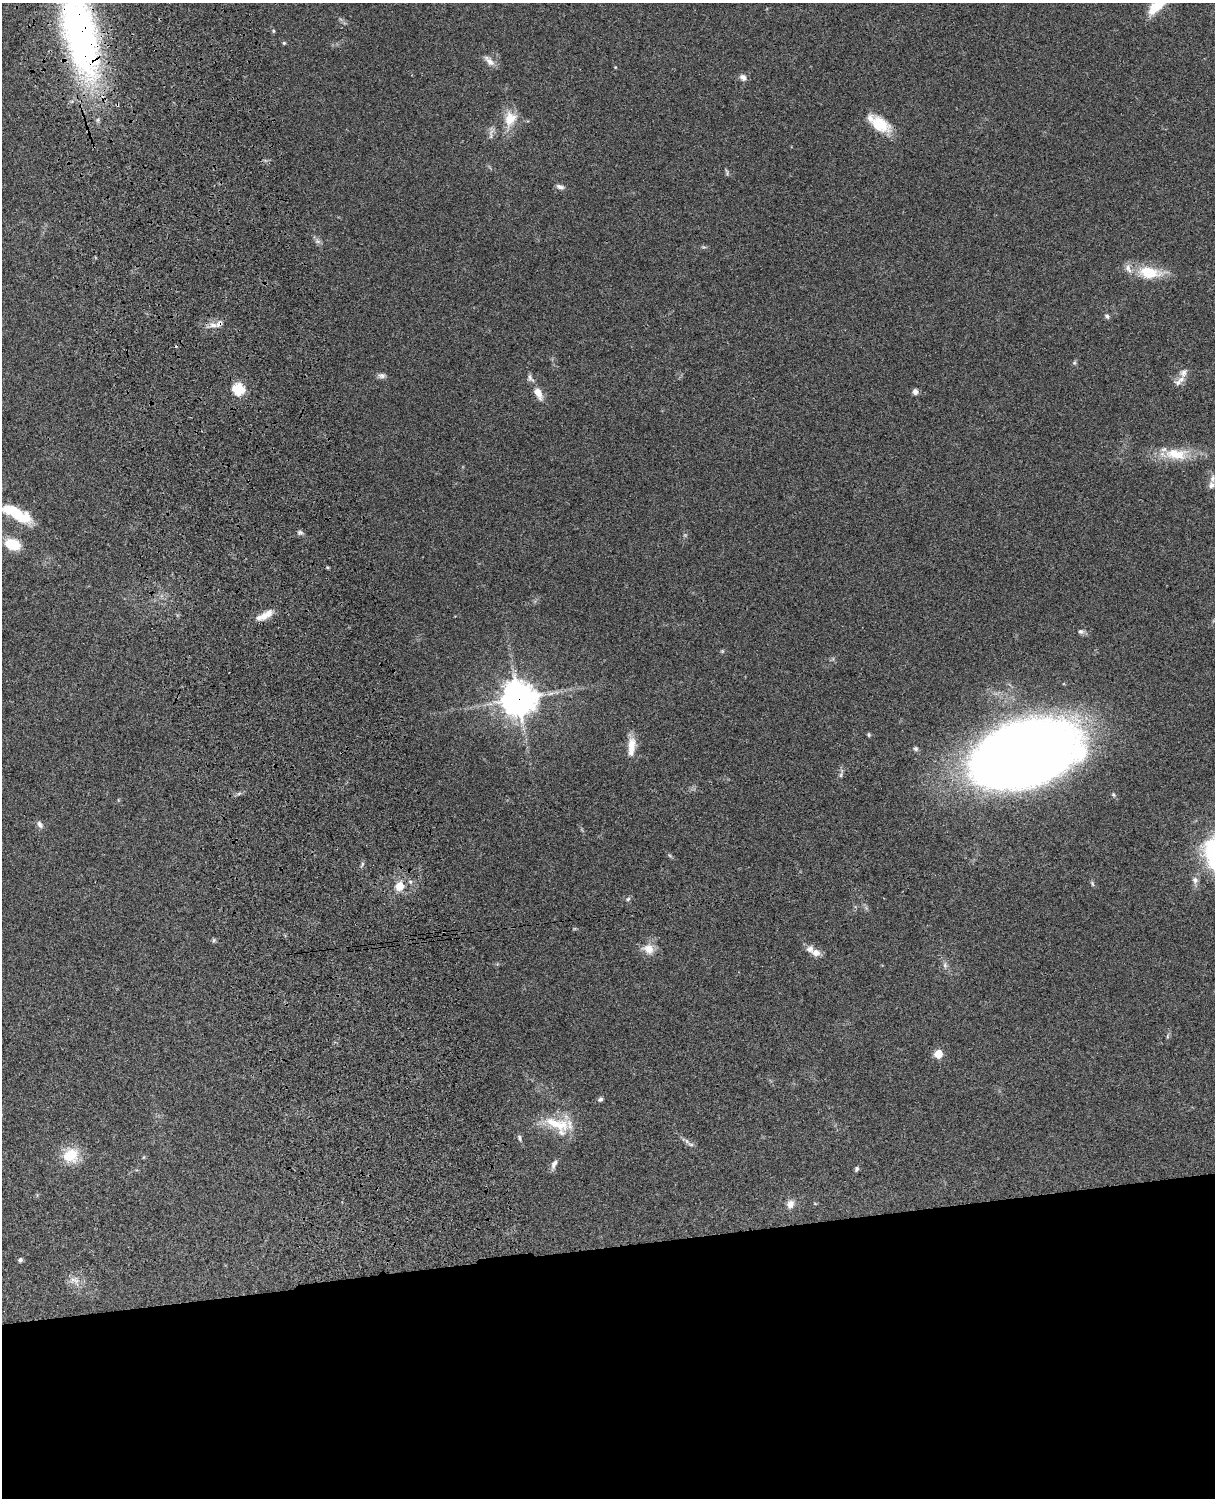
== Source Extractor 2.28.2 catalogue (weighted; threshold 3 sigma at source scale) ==
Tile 11 of 4 x 3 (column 3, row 3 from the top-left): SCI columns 2546-3758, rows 277-1772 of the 5090 x 4927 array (HDU 1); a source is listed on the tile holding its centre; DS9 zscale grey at full resolution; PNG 1217 x 1500 px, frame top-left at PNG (2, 3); no overlay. Shown black and unused: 17% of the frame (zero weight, under 3 of 4 exposures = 6% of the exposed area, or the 3 px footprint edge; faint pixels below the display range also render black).
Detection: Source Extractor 2.28.2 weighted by HDU 2 'WHT'; one run over the whole footprint, this tile lists its part. Background 0.0756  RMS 0.0057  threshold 0.0257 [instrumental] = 3 sigma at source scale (4.5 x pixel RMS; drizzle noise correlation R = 1.50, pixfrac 1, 0.05/0.05 arcsec/px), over >= 5 px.
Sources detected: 64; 1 too faint to see at this stretch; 1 cosmic-ray / hot-pixel residue — not listed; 5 inside a brighter listed object's ellipse — not listed separately; the other 57 listed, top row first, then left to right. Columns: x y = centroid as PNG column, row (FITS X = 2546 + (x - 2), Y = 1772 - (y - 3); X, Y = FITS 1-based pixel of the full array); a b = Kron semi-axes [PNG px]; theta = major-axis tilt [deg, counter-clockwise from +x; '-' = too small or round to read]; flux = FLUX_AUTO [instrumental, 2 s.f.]
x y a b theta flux
1158 5 27 10 44 19
273 31 5 4 - 0.69
80 33 120 37 -77 200
284 43 5 4 - 0.68
489 61 17 7 -45 3.8
743 77 9 7 -30 2.6
510 119 22 16 73 11
880 124 26 15 -36 17
727 172 9 4 -69 1
560 187 11 6 -17 2.1
318 241 9 5 -19 1.5
1149 272 30 15 -8 18
1107 316 7 5 -40 1.4
213 325 13 6 -5 3.5
1074 363 6 5 - 0.89
1183 373 14 9 56 4.1
382 376 10 7 -1 1.9
530 378 12 7 -59 2.2
238 389 6 6 - 58
915 392 7 6 - 2.3
538 393 15 8 -64 6.5
1176 454 35 15 -3 18
1212 478 12 6 84 2.5
16 513 35 11 -28 32
300 532 8 6 -5 1.5
12 544 13 9 -17 18
328 567 4 3 - 0.76
266 615 20 9 33 6.5
1081 631 8 6 -14 1.7
518 699 11 11 - 1000
869 734 5 4 - 0.83
631 746 24 9 85 8.6
916 749 7 6 - 1.2
1023 754 83 50 14 1100
40 824 11 7 -60 2
670 856 6 4 -20 0.76
1195 880 10 8 -76 2.5
410 882 6 5 - 1.2
1092 884 8 4 -71 0.93
400 886 6 6 - 13
628 899 6 5 - 1.1
214 940 6 5 - 0.86
648 949 15 12 -25 7
816 953 10 8 -13 4.4
945 965 9 6 -82 1.8
1168 1036 6 4 71 0.82
938 1054 5 5 - 19
600 1099 6 5 - 1.3
558 1125 38 19 -26 20
519 1138 9 5 -73 1.3
691 1144 9 4 -9 1.3
70 1155 16 14 33 17
554 1164 12 6 67 2.7
857 1169 7 4 80 1
790 1204 11 9 62 4
20 1260 6 5 - 1.2
75 1280 16 11 -24 5.3
Overlapping masked pixels (flux is a lower limit): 2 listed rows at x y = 80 33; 518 699
Isophote crosses this tile's border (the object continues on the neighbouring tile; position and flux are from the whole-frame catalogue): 2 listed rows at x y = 1158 5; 80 33